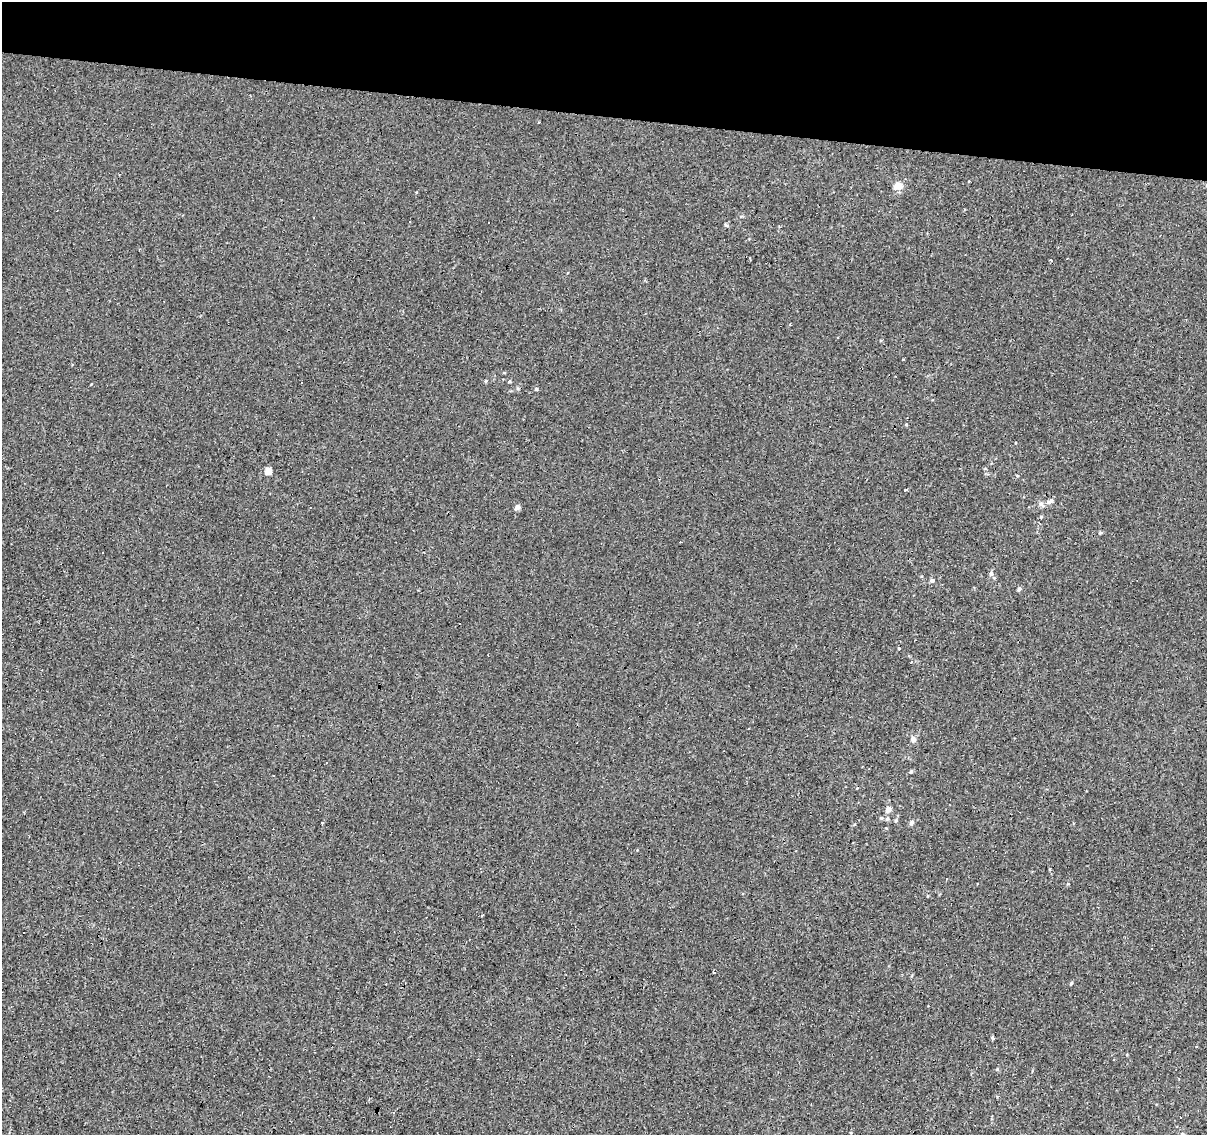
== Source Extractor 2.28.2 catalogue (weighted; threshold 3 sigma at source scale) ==
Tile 2 of 4 x 4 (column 2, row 1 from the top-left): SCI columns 1206-2410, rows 3622-4754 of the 4824 x 5035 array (HDU 1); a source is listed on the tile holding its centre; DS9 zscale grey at full resolution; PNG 1209 x 1137 px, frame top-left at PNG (2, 2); no overlay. Shown black and unused: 10% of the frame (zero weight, under 3 of 4 exposures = <1% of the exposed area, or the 3 px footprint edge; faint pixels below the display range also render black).
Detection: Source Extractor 2.28.2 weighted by HDU 2 'WHT'; one run over the whole footprint, this tile lists its part. Background -0.00146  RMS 0.0033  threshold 0.0146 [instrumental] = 3 sigma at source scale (4.5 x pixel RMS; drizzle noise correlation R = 1.50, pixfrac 1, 0.0396/0.0396 arcsec/px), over >= 5 px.
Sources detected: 50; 19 cosmic-ray / hot-pixel residue — not listed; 1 inside a brighter listed object's ellipse — not listed separately; the other 30 listed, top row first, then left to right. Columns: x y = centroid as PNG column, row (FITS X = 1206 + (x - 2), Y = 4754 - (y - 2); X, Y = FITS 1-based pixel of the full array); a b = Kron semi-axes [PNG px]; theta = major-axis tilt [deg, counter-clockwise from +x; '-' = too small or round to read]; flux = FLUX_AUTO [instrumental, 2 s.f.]
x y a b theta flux
898 186 8 7 - 3.5
489 222 3 3 - 0.73
727 226 7 3 -19 0.39
1051 260 3 2 - 0.31
486 381 5 4 - 0.34
509 381 5 4 - 0.36
302 382 3 3 - 0.54
536 389 5 4 - 0.44
268 471 5 4 - 4.6
905 490 3 3 - 2.4
1050 501 10 5 25 1
517 507 5 4 - 1.7
102 553 3 3 - 1.8
991 573 6 5 - 0.88
932 580 5 4 - 1
1019 589 5 4 - 0.86
913 740 6 5 - 1.5
911 771 5 4 - 0.47
888 810 5 5 - 2.2
881 818 5 4 - 0.43
887 818 6 5 - 0.72
896 820 5 5 - 0.45
912 822 6 5 - 0.97
947 879 3 3 - 0.82
1151 949 3 3 - 0.71
714 972 3 3 - 1.4
1071 983 5 3 - 0.47
992 1038 5 4 - 0.41
997 1069 5 4 - 0.37
393 1112 3 3 - 1.3
Unlisted compact peaks at least as high as the median listed source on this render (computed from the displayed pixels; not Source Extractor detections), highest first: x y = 899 648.